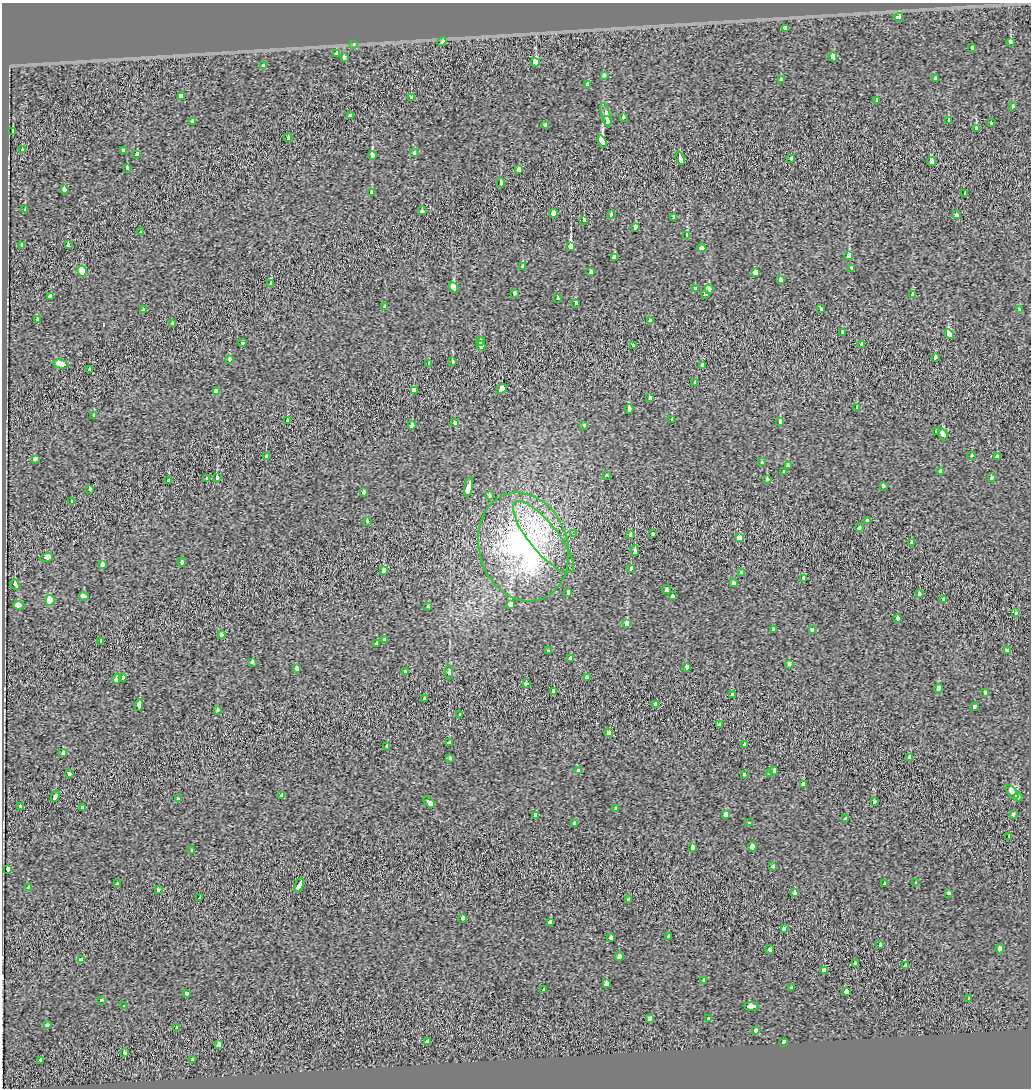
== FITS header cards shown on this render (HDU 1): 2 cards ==
NAXIS1  =                 1029
NAXIS2  =                 1086

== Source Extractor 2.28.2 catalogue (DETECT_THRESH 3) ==
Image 1029 x 1086 px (HDU 1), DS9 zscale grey, 1 PNG px = 1 image px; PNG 1033 x 1090 px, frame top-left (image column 1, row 1086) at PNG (2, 3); each listed source drawn as its Kron ellipse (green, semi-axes under 4 px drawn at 4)
Background 0.00948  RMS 0.047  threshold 0.142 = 3 sigma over >= 5 px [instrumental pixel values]
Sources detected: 276; all 276 listed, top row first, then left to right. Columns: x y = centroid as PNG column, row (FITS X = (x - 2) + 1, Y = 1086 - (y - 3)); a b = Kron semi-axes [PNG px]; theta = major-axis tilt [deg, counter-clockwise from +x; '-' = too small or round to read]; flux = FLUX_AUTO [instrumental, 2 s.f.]
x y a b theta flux
899 17 4 3 - 250
785 28 4 3 - 55
442 42 4 3 - 55
1011 42 3 3 - 130
353 45 4 3 - 6.6
972 48 3 3 - 28
337 53 3 3 - 58
344 57 3 3 - 43
833 57 4 4 - 39
535 62 4 4 - 160
263 65 3 3 - 18
605 75 3 3 - 26
936 79 3 3 - 150
781 80 4 3 - 21
588 85 4 3 - 45
181 96 4 4 - 100
412 97 3 3 - 21
876 101 3 3 - 37
1013 106 3 3 - 26
606 115 12 3 -73 230
351 116 3 3 - 65
623 117 3 3 - 52
192 121 4 3 - 59
607 121 5 3 - 140
949 121 4 3 - 46
991 123 3 3 - 20
545 125 4 3 - 44
976 128 3 3 - 42
13 132 3 3 - 16
288 137 4 3 - 64
602 142 6 3 -68 770
22 149 3 3 - 55
123 150 4 3 - 32
414 153 3 3 - 32
137 155 4 3 - 83
372 155 4 4 - 110
680 158 7 3 -69 270
791 159 3 3 - 31
932 162 4 3 - 100
127 168 4 3 - 15
518 169 4 3 - 47
501 183 4 3 - 66
64 190 4 3 - 29
371 192 3 3 - 18
965 193 3 3 - 15
25 210 4 3 - 53
422 211 4 3 - 36
553 213 4 4 - 120
611 215 3 3 - 12
956 215 4 3 - 50
674 218 4 3 - 42
584 220 4 3 - 27
635 228 4 3 - 45
141 232 4 3 - 41
687 236 3 3 - 76
68 245 4 3 - 37
21 246 3 3 - 29
571 246 4 3 - 370
702 248 5 3 - 140
849 255 3 3 - 93
614 258 4 3 - 170
523 267 3 3 - 46
851 268 3 3 - 21
82 271 5 4 - 53
591 272 4 3 - 36
755 272 3 3 - 540
780 280 4 3 - 60
271 283 4 3 - 55
454 287 6 3 -48 110
695 289 3 3 - 36
709 289 5 4 - 98
514 293 4 3 - 40
706 295 3 3 - 85
913 295 4 3 - 60
51 297 3 3 - 460
557 298 3 3 - 28
575 303 3 3 - 55
385 307 4 3 - 24
821 309 3 3 - 29
144 310 3 3 - 36
1019 310 3 3 - 23
37 320 4 3 - 35
650 320 3 3 - 53
172 324 3 3 - 20
842 333 3 3 - 71
949 334 5 3 - 130
480 341 4 3 - 160
243 343 3 3 - 20
862 344 4 3 - 44
633 345 3 3 - 29
481 346 5 3 - 110
935 358 3 3 - 150
229 359 3 3 - 25
452 361 3 3 - 39
429 363 4 3 - 18
61 364 8 3 -13 240
702 365 4 3 - 25
89 369 4 3 - 9.7
695 383 3 3 - 36
501 389 6 3 45 64
414 390 4 3 - 300
217 392 3 3 - 1200
650 397 3 3 - 29
857 408 3 3 - 87
629 409 4 3 - 82
94 415 4 3 - 32
672 419 4 3 - 36
287 421 4 3 - 31
780 421 3 3 - 87
455 423 3 3 - 47
412 425 4 3 - 83
584 425 3 3 - 17
937 432 3 3 - 83
943 434 6 3 -56 84
971 456 4 3 - 15
266 457 3 3 - 28
997 457 4 3 - 35
35 459 4 3 - 35
761 462 4 3 - 24
788 466 3 3 - 65
783 471 3 3 - 24
941 471 4 3 - 79
606 475 3 3 - 20
218 478 3 3 - 40
992 478 3 3 - 32
207 479 3 3 - 60
767 479 3 3 - 31
169 481 3 3 - 24
883 486 3 3 - 36
469 487 10 3 79 270
89 489 3 3 - 20
364 492 3 3 - 62
489 496 3 3 - 27
71 501 3 3 - 22
867 520 3 3 - 23
367 521 3 3 - 16
859 528 3 3 - 68
574 534 3 3 - 3.4
653 534 3 3 - 21
631 535 3 3 - 24
543 537 45 14 -51 180
740 538 4 3 - 780
911 542 3 3 - 61
523 547 55 44 -72 830
635 551 5 3 - 55
47 557 6 3 18 100
182 562 5 3 - 100
102 565 3 3 - 57
631 568 4 3 - 34
384 570 4 3 - 68
741 572 3 3 - 26
804 579 4 3 - 120
733 583 4 3 - 27
15 585 5 3 - 71
667 589 4 3 - 72
568 592 4 3 - 29
919 593 3 3 - 26
84 596 5 3 - 75
673 596 4 3 - 48
50 600 5 4 - 55
944 600 3 3 - 42
511 604 4 3 - 300
19 605 6 3 -5 130
428 607 3 3 - 17
1016 613 3 3 - 30
898 618 4 3 - 38
627 624 3 3 - 490
773 629 3 3 - 26
812 630 4 3 - 32
221 635 4 3 - 20
384 639 3 3 - 18
101 641 4 3 - 29
376 643 3 3 - 27
1007 650 3 3 - 71
548 651 3 3 - 17
570 658 3 3 - 54
252 662 3 3 - 34
789 664 3 3 - 26
686 667 4 3 - 250
297 669 4 3 - 21
405 671 3 3 - 32
449 672 7 4 -88 4.2
123 677 3 3 - 67
117 678 5 3 - 120
587 678 4 3 - 77
526 684 3 3 - 28
938 689 4 3 - 62
553 691 4 3 - 95
985 692 3 3 - 21
732 695 3 3 - 35
424 698 3 3 - 30
656 704 4 3 - 63
139 705 6 3 79 140
974 706 4 3 - 22
217 711 3 3 - 65
460 714 3 3 - 15
720 725 3 3 - 39
609 733 4 3 - 100
450 742 3 3 - 26
745 744 3 3 - 35
387 746 3 3 - 25
63 753 4 3 - 32
910 757 3 3 - 130
450 759 3 3 - 32
578 770 3 3 - 35
774 770 3 3 - 35
69 774 3 3 - 41
745 774 3 3 - 20
769 774 3 3 - 15
803 784 4 3 - 67
1012 792 8 3 -49 210
55 796 6 3 65 97
282 796 3 3 - 140
1018 797 4 3 - 160
178 799 3 3 - 30
429 802 7 3 -44 120
874 802 3 3 - 50
20 806 3 3 - 37
82 807 3 3 - 37
616 809 3 3 - 24
726 814 3 3 - 120
1013 814 3 3 - 9.8
535 816 4 3 - 87
845 819 3 3 - 16
575 823 4 3 - 48
749 823 3 3 - 9.9
1009 836 4 3 - 51
692 847 4 3 - 53
752 847 4 3 - 96
192 850 3 3 - 23
772 867 3 3 - 23
8 869 3 3 - 78
884 883 3 3 - 20
916 883 3 3 - 13
117 884 3 3 - 16
299 885 7 3 65 190
29 888 3 3 - 23
158 890 3 3 - 20
794 893 3 3 - 43
948 893 3 3 - 26
200 897 4 3 - 43
628 900 3 3 - 45
463 918 4 3 - 30
551 922 3 3 - 250
784 928 4 3 - 48
669 936 3 3 - 20
611 938 4 3 - 37
880 944 3 3 - 50
1000 949 4 3 - 90
770 950 4 3 - 38
619 956 4 3 - 84
82 959 4 3 - 48
856 963 4 3 - 80
906 965 4 3 - 97
825 970 3 3 - 600
704 980 3 3 - 35
606 983 4 3 - 120
792 988 3 3 - 18
544 990 3 3 - 29
846 991 3 3 - 140
186 993 3 3 - 39
969 999 3 3 - 27
101 1000 3 3 - 26
123 1006 3 2 - 2.4
751 1006 7 3 -5 160
650 1018 4 3 - 72
708 1018 3 3 - 25
47 1025 4 3 - 50
177 1028 3 3 - 25
755 1031 4 3 - 34
428 1042 4 3 - 56
784 1042 4 3 - 85
219 1045 3 3 - 620
124 1053 4 3 - 74
40 1060 4 3 - 27
193 1060 4 3 - 48